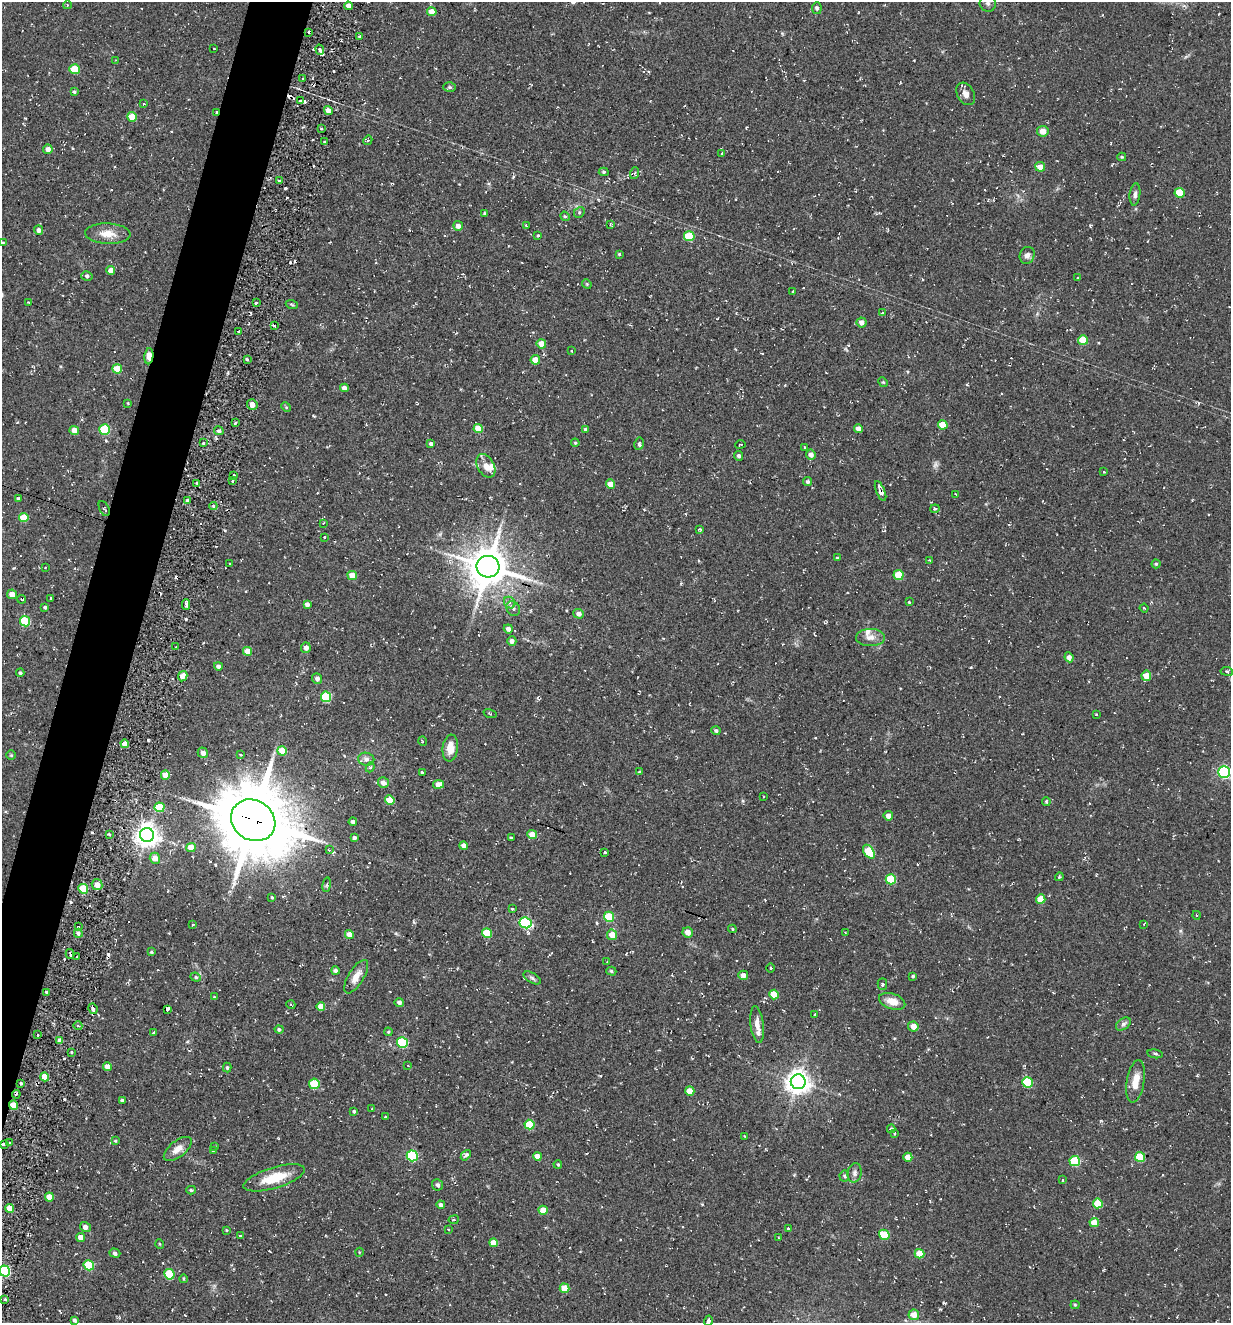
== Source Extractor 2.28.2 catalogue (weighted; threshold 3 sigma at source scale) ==
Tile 7 of 4 x 4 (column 3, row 2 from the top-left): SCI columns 2714-3942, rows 2664-3984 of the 5354 x 5304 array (HDU 1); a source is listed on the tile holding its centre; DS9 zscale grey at full resolution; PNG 1233 x 1325 px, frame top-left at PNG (2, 2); each listed source drawn as its Kron ellipse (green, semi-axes under 4 px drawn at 4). Shown black and unused: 4% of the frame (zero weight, under 2 of 3 exposures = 3% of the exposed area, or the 3 px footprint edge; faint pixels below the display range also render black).
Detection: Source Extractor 2.28.2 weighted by HDU 2 'WHT'; one run over the whole footprint, this tile lists its part. Background 0.0885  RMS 0.013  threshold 0.0569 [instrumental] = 3 sigma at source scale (4.5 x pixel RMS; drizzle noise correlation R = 1.50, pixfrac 1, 0.05/0.05 arcsec/px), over >= 5 px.
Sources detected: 321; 1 too faint to see at this stretch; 16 cosmic-ray / hot-pixel residue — neither listed nor drawn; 5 inside a brighter listed object's ellipse — not listed separately; the other 299 listed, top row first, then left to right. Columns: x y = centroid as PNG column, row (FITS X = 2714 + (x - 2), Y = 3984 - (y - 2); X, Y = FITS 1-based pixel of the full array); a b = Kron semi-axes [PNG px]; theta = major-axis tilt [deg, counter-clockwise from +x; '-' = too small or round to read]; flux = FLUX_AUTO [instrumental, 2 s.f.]
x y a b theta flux
988 3 8 8 - 5.3
67 5 4 3 - 1
348 6 4 4 - 8.2
817 8 6 5 - 2.9
432 12 4 4 - 13
308 32 3 2 - 2.7
360 36 3 2 - 1.6
214 48 3 2 - 0.94
320 50 5 4 - 4.8
116 60 2 2 - 0.86
74 69 5 5 - 33
303 78 2 2 - 1.5
449 87 6 5 - 2.1
74 92 4 4 - 1.9
966 94 12 8 -61 7.3
300 101 3 3 - 1.7
144 104 3 2 - 0.94
328 110 4 4 - 10
216 112 3 3 - 1.3
132 117 5 5 - 27
322 128 3 2 - 1.8
1043 131 6 5 - 11
368 140 5 4 - 1.8
324 142 3 3 - 2.2
48 149 5 4 - 5.7
722 154 3 3 - 4.6
1122 157 4 3 - 1.4
1040 167 5 5 - 14
604 172 5 4 - 2
635 173 6 4 71 1.7
279 181 4 2 - 2.4
1180 193 5 5 - 33
1135 194 11 5 83 4.1
579 212 6 5 - 2.2
485 214 4 3 - 2.3
565 216 5 4 - 1.6
610 224 4 2 - 1.2
526 225 4 3 - 1.2
458 226 5 4 - 7
39 230 5 4 - 5.2
108 234 23 10 -2 17
538 235 3 2 - 1.5
689 236 5 5 - 49
3 243 4 3 - 1.3
619 254 3 3 - 1.3
1027 255 8 7 - 5.7
111 270 4 4 - 8.6
87 276 5 4 - 2.5
1078 278 3 3 - 2
587 284 5 4 - 1.2
793 291 3 2 - 1.1
29 302 3 3 - 2.6
256 303 3 2 - 3.3
292 305 6 3 -21 1.4
882 313 3 3 - 6.5
861 322 5 5 - 6.7
274 326 4 2 - 2.5
238 331 3 3 - 2.4
1083 340 5 5 - 32
541 344 4 4 - 14
572 351 3 2 - 1.2
149 356 8 4 85 30
247 359 3 3 - 2.4
535 360 5 4 - 17
117 369 5 4 - 27
883 382 5 4 - 1.4
344 388 4 4 - 6.7
128 403 3 3 - 1.1
252 404 5 5 - 10
286 407 5 4 - 1.5
235 423 3 2 - 2
943 425 5 4 - 21
858 428 4 4 - 5.9
105 429 5 5 - 68
478 429 4 4 - 21
585 429 4 4 - 2.2
74 430 4 4 - 13
219 431 5 4 - 2.9
203 443 3 3 - 2.3
575 443 4 3 - 1.5
431 444 4 4 - 3
639 444 6 4 81 2.3
740 444 5 2 - 1
805 447 3 3 - 1.7
811 455 5 5 - 6.8
739 456 5 4 - 3.7
486 466 13 8 -62 10
1104 472 3 3 - 1.6
234 475 3 2 - 1.8
233 481 3 3 - 3.7
808 482 4 4 - 2.9
197 483 4 2 - 1.3
611 484 5 4 - 14
880 491 11 4 -67 6.8
956 494 4 2 - 0.92
19 499 4 3 - 3.2
187 501 4 3 - 2.5
213 506 4 4 - 1.5
104 509 8 4 -63 1.7
935 509 4 3 - 1.4
24 517 5 4 - 30
323 523 3 2 - 1.1
700 529 4 3 - 1.5
324 537 3 3 - 3
837 558 4 3 - 1.9
930 560 4 3 - 1.3
230 563 3 2 - 1.2
1156 564 4 4 - 1.8
45 567 3 2 - 0.82
488 567 11 11 - 3900
352 575 5 4 - 15
899 575 5 5 - 36
12 594 5 4 - 11
51 598 3 2 - 1.5
22 599 4 2 - 1.2
909 602 3 3 - 3
510 603 6 5 - 4.6
186 604 5 3 - 5.8
307 604 4 4 - 5.6
45 607 4 4 - 2.3
513 608 8 6 -53 3.7
1144 608 4 3 - 1
579 614 5 4 - 6
25 621 5 5 - 56
508 629 4 4 - 5.3
870 637 14 8 2 8.7
512 641 4 4 - 5.2
176 647 2 2 - 1
306 648 5 5 - 5.4
247 651 5 4 - 15
1069 657 5 4 - 5.3
218 666 4 4 - 4.5
1227 671 6 3 -7 1.7
20 673 4 4 - 2
183 676 5 4 - 10
1146 676 5 5 - 21
317 679 5 5 - 4.1
326 697 5 5 - 69
490 713 7 3 -15 1.3
1096 714 4 2 - 0.99
716 731 4 4 - 2.5
422 741 5 3 - 1
125 744 4 4 - 12
450 748 13 7 83 14
282 751 5 4 - 26
203 753 5 5 - 5.9
11 755 5 5 - 1.8
241 755 3 3 - 2.2
366 759 8 6 -10 3.8
370 767 5 4 - 2
422 772 3 3 - 4.8
639 772 4 3 - 1.3
1224 772 6 6 - 190
165 775 4 4 - 20
383 783 5 5 - 7
438 784 5 4 - 12
764 797 3 2 - 0.85
390 800 5 4 - 31
1046 801 4 3 - 1.4
159 807 5 4 - 36
888 816 5 4 - 7.3
253 820 23 20 -32 11000
353 822 4 4 - 3.5
109 834 3 3 - 1.4
147 835 7 7 - 1000
532 835 5 4 - 17
354 838 4 4 - 3.1
511 838 3 3 - 1.6
464 846 4 4 - 6.7
191 848 5 4 - 19
329 850 3 3 - 1.3
605 852 3 3 - 2.2
869 852 8 5 -55 41
155 858 5 5 - 9.5
1059 877 4 3 - 1.4
891 879 5 5 - 48
97 885 5 5 - 10
327 885 7 3 81 1.7
83 889 5 4 - 52
272 897 4 3 - 1.3
1041 899 5 4 - 20
512 909 3 3 - 2.3
1196 915 4 3 - 1.1
609 917 5 5 - 44
525 923 6 5 - 140
1144 924 4 2 - 1.1
193 925 3 2 - 1
78 926 3 3 - 3.6
732 929 4 3 - 1.3
688 932 5 5 - 9.8
845 932 3 2 - 0.75
78 933 4 4 - 3.6
487 933 5 4 - 38
349 934 4 4 - 11
612 935 5 5 - 14
151 952 3 3 - 1.2
70 954 5 2 - 3
77 957 3 2 - 1.4
607 961 3 2 - 0.99
771 968 4 3 - 1.1
335 971 4 4 - 3.8
611 971 5 4 - 2
743 975 5 4 - 7.4
913 976 3 3 - 1.8
196 977 5 4 - 1.8
356 977 19 7 58 12
532 978 9 5 -30 3.1
882 984 6 4 89 2.4
47 992 4 4 - 2.6
774 994 5 4 - 23
214 997 3 3 - 0.97
892 1001 13 7 -19 14
399 1002 4 4 - 3.7
291 1005 4 3 - 1.3
321 1006 4 4 - 14
93 1009 5 3 - 5
167 1009 3 3 - 53
815 1015 3 3 - 2.8
1123 1024 8 5 36 3.5
757 1025 18 6 -83 9.4
78 1026 4 3 - 1.5
913 1026 5 5 - 12
279 1029 4 4 - 2.6
388 1032 4 4 - 1.4
153 1033 4 3 - 1.6
38 1035 3 2 - 1.3
60 1040 4 4 - 6.2
402 1042 5 5 - 83
71 1052 3 2 - 1.8
1155 1054 8 2 -10 1.5
408 1066 3 2 - 0.57
107 1067 4 4 - 8.3
227 1068 5 4 - 1.8
45 1077 4 4 - 19
1136 1081 21 9 80 18
798 1082 7 7 - 1000
1027 1082 5 5 - 59
21 1083 3 3 - 3.5
314 1084 5 5 - 55
690 1091 5 4 - 19
16 1094 4 2 - 1.5
122 1100 4 3 - 2.2
13 1105 4 4 - 19
372 1109 4 2 - 1.2
354 1111 3 3 - 2.5
385 1117 3 2 - 1.3
529 1125 5 5 - 41
891 1129 4 3 - 2.1
894 1133 3 3 - 1.7
744 1136 4 2 - 0.88
115 1141 4 3 - 1.3
9 1143 3 3 - 1.9
3 1144 3 2 - 2.6
215 1146 3 3 - 4.3
178 1149 16 8 38 11
213 1151 3 3 - 1.6
466 1155 6 4 49 3.3
412 1156 5 5 - 100
537 1156 4 4 - 12
908 1157 5 4 - 14
1140 1157 5 5 - 48
1075 1161 5 5 - 62
558 1164 4 3 - 1.5
855 1173 10 7 79 4.5
844 1176 5 5 - 2
274 1178 32 10 17 35
1063 1180 4 3 - 1.1
438 1185 6 5 - 3.8
191 1190 5 4 - 1.8
49 1197 4 4 - 11
1098 1203 5 5 - 38
441 1205 4 4 - 3.8
9 1208 4 4 - 17
543 1210 4 4 - 19
454 1220 5 3 - 1.2
1094 1223 5 4 - 15
85 1227 5 5 - 5.8
449 1229 3 3 - 2.2
788 1229 3 3 - 2.2
226 1230 4 2 - 0.97
884 1235 5 5 - 40
241 1236 3 3 - 4.1
81 1237 4 4 - 12
779 1238 3 2 - 0.98
493 1243 4 4 - 13
160 1244 5 3 - 1
359 1252 4 3 - 0.99
115 1253 6 4 -19 2.6
920 1254 5 4 - 26
89 1265 5 5 - 54
5 1271 5 5 - 110
169 1274 5 5 - 56
184 1279 4 3 - 1
564 1288 5 4 - 24
5 1299 3 3 - 2.4
1075 1305 4 4 - 1.4
914 1315 5 5 - 15
74 1320 4 4 - 2.8
708 1321 5 3 - 7.3
Overlapping masked pixels (flux is a lower limit): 6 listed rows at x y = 216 112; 149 356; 880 491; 488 567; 253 820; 13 1105
Isophote crosses this tile's border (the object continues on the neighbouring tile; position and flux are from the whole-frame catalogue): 4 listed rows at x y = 988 3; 1224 772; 5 1271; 708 1321
Unlisted compact peaks at least as high as the median listed source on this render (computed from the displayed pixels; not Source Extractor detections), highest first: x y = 148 740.